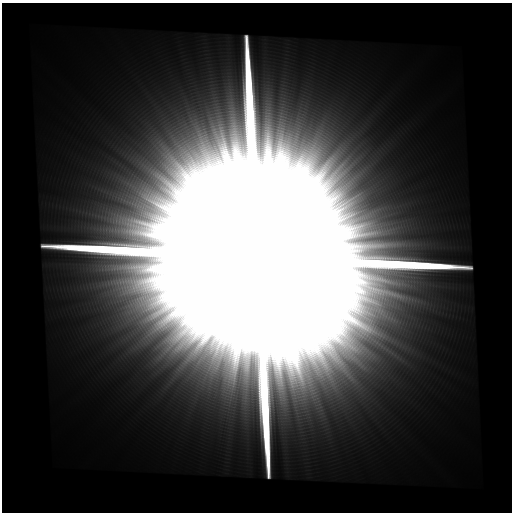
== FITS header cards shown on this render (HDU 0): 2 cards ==
NAXIS1  =                  510
NAXIS2  =                  510

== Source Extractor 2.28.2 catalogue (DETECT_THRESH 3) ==
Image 510 x 510 px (HDU 0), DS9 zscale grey, 1 PNG px = 1 image px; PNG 514 x 514 px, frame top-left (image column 1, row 510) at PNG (2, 3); no overlay
Background 4.30e-09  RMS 2.7e-09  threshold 8.07e-09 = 3 sigma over >= 5 px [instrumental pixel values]
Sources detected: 4; all 4 listed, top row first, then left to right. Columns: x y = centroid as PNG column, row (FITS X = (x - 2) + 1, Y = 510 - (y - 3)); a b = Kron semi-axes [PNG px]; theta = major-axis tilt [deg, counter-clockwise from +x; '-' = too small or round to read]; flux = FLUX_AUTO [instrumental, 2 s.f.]
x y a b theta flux
230 92 6 6 - 7.4e-07
138 144 14 3 49 9.9e-07
257 257 25 23 -61 9.6e-01
319 407 12 3 18 6.0e-07